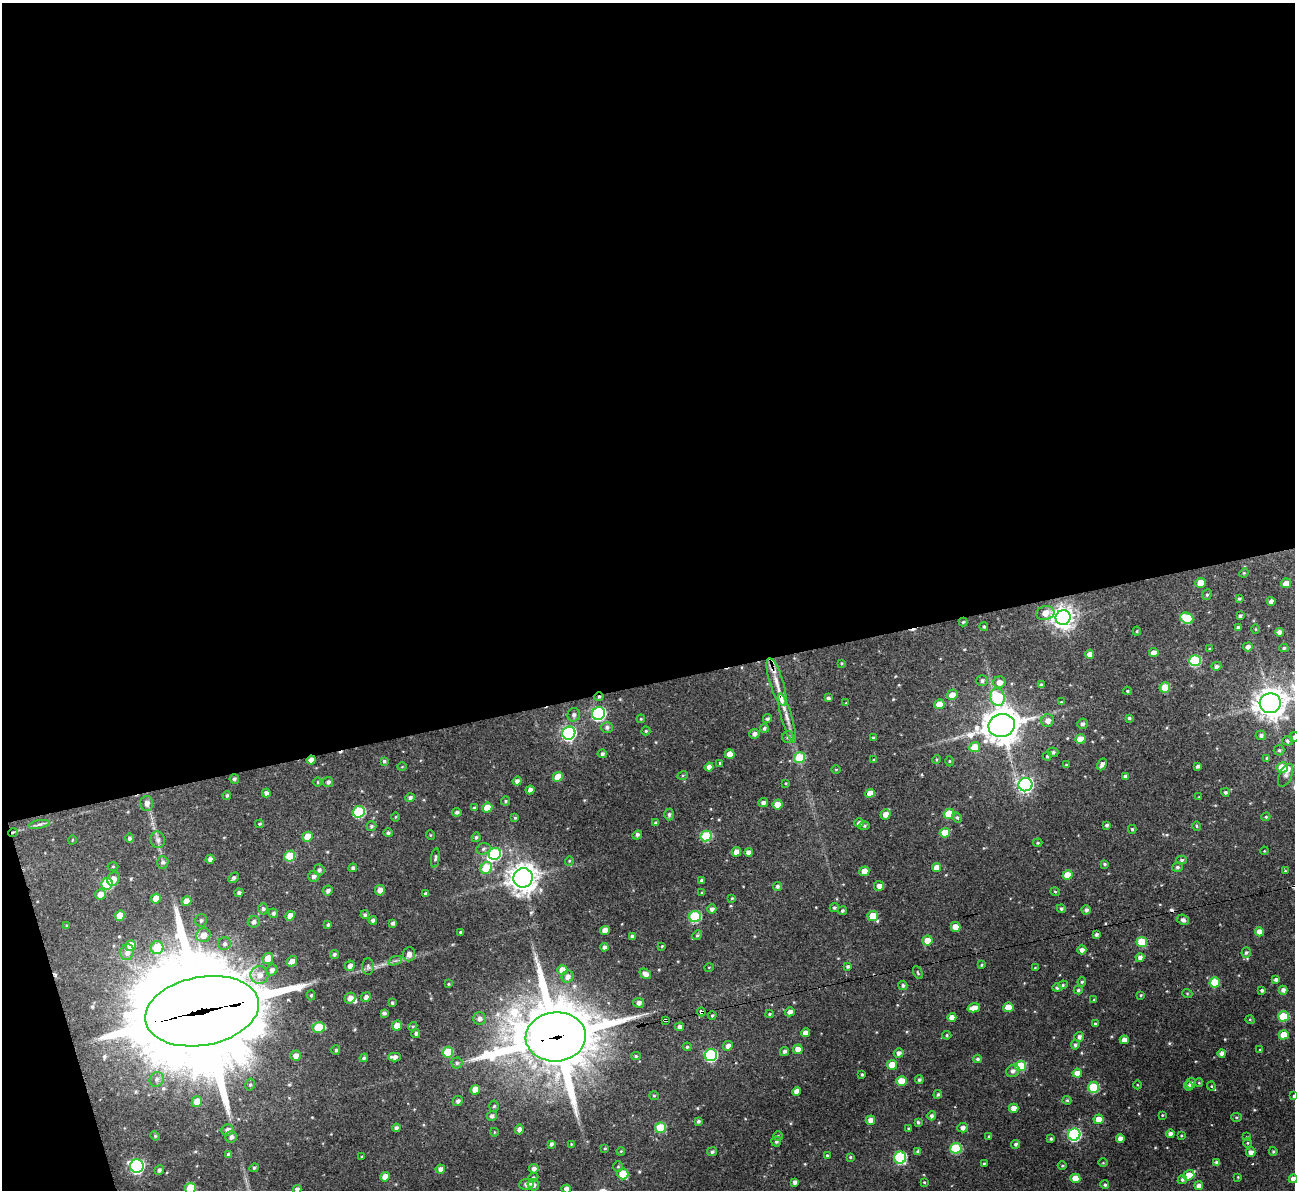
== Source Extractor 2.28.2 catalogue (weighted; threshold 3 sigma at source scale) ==
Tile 1 of 4 x 4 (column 1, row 1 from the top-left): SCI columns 1-1293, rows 3704-4891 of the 5177 x 5158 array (HDU 1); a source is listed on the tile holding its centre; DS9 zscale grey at full resolution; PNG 1297 x 1192 px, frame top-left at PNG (2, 3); each listed source drawn as its Kron ellipse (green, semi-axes under 4 px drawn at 4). Shown black and unused: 59% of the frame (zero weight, under 3 of 4 exposures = <1% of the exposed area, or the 3 px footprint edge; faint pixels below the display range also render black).
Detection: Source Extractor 2.28.2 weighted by HDU 2 'WHT'; one run over the whole footprint, this tile lists its part. Background 0.162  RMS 0.0078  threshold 0.0349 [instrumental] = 3 sigma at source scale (4.5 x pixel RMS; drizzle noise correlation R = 1.50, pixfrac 1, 0.05/0.05 arcsec/px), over >= 5 px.
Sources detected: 387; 2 inside a brighter object's white glare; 3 cosmic-ray / hot-pixel residue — neither listed nor drawn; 2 inside a brighter listed object's ellipse — not listed separately; the other 380 listed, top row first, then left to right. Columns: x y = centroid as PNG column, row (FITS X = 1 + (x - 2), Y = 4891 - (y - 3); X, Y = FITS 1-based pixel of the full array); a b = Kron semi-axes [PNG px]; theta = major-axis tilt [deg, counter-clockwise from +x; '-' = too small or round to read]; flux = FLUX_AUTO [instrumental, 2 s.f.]
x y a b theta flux
1244 573 5 4 - 0.86
1201 583 5 4 - 10
1286 583 5 4 - 5.8
1207 595 5 4 - 1.3
1239 599 4 3 - 1.2
1271 601 4 4 - 3.4
1045 613 9 7 11 8.5
1240 616 3 3 - 1.5
1063 618 7 7 - 600
1187 618 6 5 - 27
963 622 4 4 - 0.87
984 627 4 4 - 1.2
1238 627 4 3 - 1.7
1256 629 5 3 - 0.73
1137 631 4 4 - 0.87
1280 632 4 4 - 4
1248 647 5 4 - 3.6
1284 648 4 4 - 1.3
1210 649 3 2 - 0.68
1154 653 4 4 - 6.6
1090 654 4 4 - 4.1
1195 661 6 5 - 62
841 663 4 3 - 0.69
1216 666 5 4 - 2.1
982 681 6 5 - 1.8
776 682 25 7 -72 9.7
999 682 6 6 - 5.4
1041 685 4 4 - 1.1
1165 687 5 5 - 19
1127 691 4 3 - 0.85
952 695 5 5 - 7.9
599 697 4 4 - 1.3
997 697 9 7 -76 47
828 698 4 3 - 1.4
1061 702 3 2 - 0.68
846 703 3 3 - 0.59
1270 703 10 10 - 900
939 704 5 4 - 10
599 714 7 6 - 130
574 715 7 6 - 2.4
787 718 25 5 -74 7.4
1129 718 4 4 - 1
641 719 4 4 - 0.82
767 719 5 4 - 1.6
1048 721 6 6 - 4.7
1082 724 5 5 - 2
1002 725 13 11 17 1400
607 727 6 5 - 2.3
764 728 4 4 - 1.6
646 731 4 4 - 0.95
569 733 7 6 - 190
754 734 5 5 - 2.9
1261 735 5 5 - 1.8
788 737 6 5 - 1.9
1294 737 5 5 - 2
873 738 4 3 - 1.4
1080 739 5 4 - 10
1288 741 5 4 - 2
975 747 5 5 - 15
1279 750 5 5 - 1.4
1053 752 5 4 - 1.7
602 754 4 4 - 1.9
730 754 5 4 - 8
1047 756 4 4 - 1
799 758 5 5 - 27
1267 758 4 3 - 1.4
936 759 4 3 - 0.82
311 760 4 4 - 3.7
874 760 4 4 - 0.83
384 761 4 4 - 1.4
949 761 5 3 - 0.81
720 763 4 3 - 0.8
1102 764 6 4 62 3.1
1066 765 4 4 - 0.93
1198 766 4 3 - 2.1
402 767 5 3 - 0.63
709 767 4 4 - 4.8
1282 767 5 5 - 20
836 769 4 3 - 0.68
683 775 5 3 - 0.73
1286 775 12 6 66 2.6
1125 776 4 4 - 2.5
558 777 5 4 - 12
234 779 4 4 - 1.6
517 781 4 4 - 3
317 782 5 3 - 0.77
328 782 5 5 - 2.1
785 783 4 3 - 0.61
1026 785 7 6 - 210
530 790 4 4 - 3.7
1225 792 4 4 - 1.5
266 793 4 4 - 3
870 793 5 4 - 7.1
227 795 4 4 - 1.4
1199 797 3 3 - 0.51
410 798 5 4 - 2.1
506 801 5 3 - 1.1
147 803 7 6 - 3.6
763 803 5 4 - 2.5
778 805 5 5 - 11
474 808 4 3 - 0.9
487 808 5 5 - 13
359 812 6 5 - 65
457 812 4 4 - 1.8
669 814 6 4 89 1.6
886 814 5 5 - 5.9
949 814 5 5 - 22
395 817 5 3 - 0.73
1266 817 4 4 - 0.93
515 818 4 4 - 1.1
957 818 6 4 -61 1.3
656 823 4 3 - 1.6
859 823 4 4 - 2.8
39 824 11 4 11 2.2
259 824 4 3 - 0.83
1107 825 3 3 - 1.4
371 826 5 5 - 1.3
864 826 5 4 - 1.1
1197 826 4 4 - 1
1132 829 4 3 - 0.92
13 832 5 3 - 0.95
388 833 5 4 - 1.6
945 833 5 4 - 14
430 835 5 3 - 0.62
637 835 5 4 - 1.3
706 836 6 5 - 43
307 837 5 5 - 11
476 837 5 4 - 1.5
129 838 4 4 - 1.7
72 840 5 3 - 0.6
158 840 8 7 - 2.7
1038 843 5 4 - 0.93
483 849 7 5 18 2
1264 851 4 3 - 0.59
736 852 5 4 - 5.8
748 852 4 4 - 3.9
495 854 6 6 - 61
290 856 5 5 - 28
435 858 10 3 82 1.5
210 859 4 4 - 3
1182 860 5 4 - 1.3
569 861 5 3 - 0.67
163 862 6 5 - 1.9
1104 864 4 3 - 1.1
113 867 5 3 - 0.71
1177 867 5 4 - 1.5
353 868 4 4 - 1.9
486 868 6 5 - 27
936 868 4 4 - 6.3
319 870 5 5 - 1.8
864 871 5 4 - 9.8
1285 871 4 3 - 0.65
1067 875 5 5 - 14
314 876 5 5 - 2.6
233 878 6 4 47 1.8
523 878 10 9 - 880
113 879 7 5 60 5.8
702 880 3 3 - 1.4
107 884 6 5 - 47
777 886 4 4 - 1.8
879 886 5 5 - 3.8
380 890 5 5 - 4.7
328 891 5 4 - 2.5
1055 892 4 4 - 0.9
239 893 4 4 - 2
702 893 4 4 - 0.8
100 894 5 5 - 5.7
425 894 3 3 - 1.3
732 898 3 3 - 0.85
156 899 5 4 - 8.6
186 901 5 4 - 8.1
834 908 5 4 - 1.2
263 909 6 4 -89 1.6
712 909 4 4 - 2.8
1061 909 4 4 - 1.4
1086 910 4 4 - 1.9
842 911 4 4 - 1.2
273 913 5 4 - 1.7
365 915 4 4 - 1.7
120 916 5 5 - 12
290 916 5 4 - 6.3
873 916 5 5 - 14
695 917 6 5 - 67
201 920 6 5 - 1.8
373 920 4 4 - 2.3
1183 920 6 5 - 2.2
254 922 6 5 - 2.7
393 923 3 3 - 1.7
328 924 4 3 - 1.4
67 926 3 3 - 0.82
956 927 5 5 - 8.1
605 930 5 4 - 6
460 932 3 3 - 1.3
1259 932 4 4 - 6.1
1096 934 3 3 - 1.7
204 935 7 7 - 7.3
697 935 5 4 - 1.1
632 936 4 3 - 2
927 940 5 5 - 7.3
1142 942 5 5 - 23
224 944 6 6 - 2.1
131 946 5 5 - 19
662 946 4 3 - 0.71
604 947 4 4 - 2.2
157 948 6 6 - 26
1082 950 4 4 - 3
127 952 8 6 79 4.7
1246 952 5 4 - 1.4
334 954 4 4 - 1.6
409 954 7 6 - 4.1
1140 957 4 4 - 3
268 958 6 5 - 9.9
292 961 5 5 - 4.1
395 961 7 4 18 1.7
981 965 4 3 - 0.81
350 966 5 4 - 3.7
368 966 8 6 -87 2
848 966 4 3 - 1.4
709 967 5 3 - 0.57
1035 968 4 2 - 0.54
272 970 6 5 - 3
562 970 5 5 - 8.6
918 973 7 3 -64 0.97
645 974 6 4 -36 4.2
260 975 9 9 - 6.4
568 977 6 5 - 3.9
1276 980 4 3 - 1.9
1082 982 5 4 - 1.1
1215 982 5 5 - 22
448 984 4 3 - 0.8
903 985 5 4 - 1.5
1063 985 5 4 - 1
1057 988 4 4 - 1.8
1078 990 4 4 - 1.2
1262 990 3 3 - 1.3
1283 990 4 4 - 3
1187 993 5 3 - 0.7
311 995 5 4 - 1.1
1141 995 4 3 - 0.76
366 997 5 4 - 2.9
350 998 6 5 - 4.1
1094 1000 4 2 - 0.56
392 1003 4 3 - 1.1
638 1003 5 5 - 2.9
1008 1007 5 5 - 12
974 1008 6 4 15 7.3
202 1011 58 34 11 24000
701 1012 4 3 - 4.3
790 1012 5 4 - 3.3
384 1013 4 3 - 1.5
770 1014 4 3 - 0.91
712 1015 4 3 - 0.91
1283 1016 5 5 - 27
952 1017 4 4 - 5.5
480 1018 6 6 - 3.7
665 1020 4 3 - 2.1
1250 1020 5 3 - 0.67
1095 1024 3 3 - 0.96
397 1026 5 5 - 11
413 1026 4 3 - 0.87
319 1027 6 5 - 22
680 1027 4 4 - 3.1
805 1033 4 4 - 5
416 1034 4 4 - 2.1
947 1035 4 4 - 0.9
1284 1035 5 4 - 12
556 1037 30 24 5 6200
1079 1037 5 5 - 2.3
1124 1040 4 4 - 5.6
1075 1045 5 4 - 1.7
728 1046 5 4 - 3.3
687 1047 4 4 - 1.1
798 1049 5 4 - 7.5
1260 1049 3 2 - 0.5
336 1050 5 4 - 1.3
784 1051 5 4 - 2.2
448 1052 5 5 - 27
899 1053 5 4 - 2.9
1222 1053 4 4 - 3.4
711 1055 6 6 - 94
296 1056 5 5 - 4.3
636 1056 4 4 - 1.2
394 1057 6 4 -2 3.3
364 1058 4 4 - 1.8
978 1059 4 3 - 1.3
457 1063 5 5 - 1.6
892 1065 5 5 - 13
1021 1066 5 5 - 33
1013 1071 7 6 - 2.7
1077 1073 5 4 - 6.9
862 1075 3 3 - 1.1
157 1079 7 6 - 2.6
919 1080 4 4 - 1.5
901 1081 5 4 - 13
1191 1083 5 4 - 2.1
1199 1083 4 3 - 0.58
250 1085 6 5 - 1.5
1137 1085 4 3 - 0.64
1189 1086 4 4 - 2.1
1211 1086 4 4 - 0.8
1093 1087 5 5 - 37
475 1090 5 4 - 8.4
796 1091 4 4 - 4.7
938 1094 4 4 - 1.5
654 1096 5 4 - 0.98
1294 1096 3 3 - 1.2
1067 1100 4 4 - 1
458 1101 5 5 - 2.2
197 1102 5 5 - 10
494 1106 5 5 - 1.2
1014 1108 5 4 - 5.8
1162 1115 4 3 - 0.61
492 1116 5 4 - 2.3
932 1116 4 4 - 2.5
1236 1117 5 4 - 1.1
1099 1119 5 4 - 7.6
870 1120 5 4 - 4.9
698 1121 4 3 - 1.5
918 1122 4 3 - 1.4
396 1128 4 4 - 2.4
660 1128 5 5 - 33
909 1128 3 3 - 1.1
963 1128 5 4 - 2.9
519 1129 5 4 - 2.9
228 1130 6 5 - 4.1
494 1132 4 3 - 0.56
1074 1134 6 6 - 110
1170 1134 4 4 - 3
1181 1135 3 2 - 0.64
155 1136 5 4 - 0.89
778 1136 4 4 - 0.82
989 1136 3 3 - 0.71
231 1137 6 5 - 2.6
1247 1137 3 3 - 0.81
1120 1138 4 4 - 3.9
1051 1139 4 3 - 1.4
776 1141 5 5 - 1.7
1247 1143 5 3 - 0.78
551 1144 4 3 - 1.9
571 1144 4 3 - 0.62
1016 1144 4 4 - 1.5
605 1148 3 3 - 0.7
956 1148 5 5 - 47
621 1151 4 3 - 0.71
1273 1151 4 3 - 0.98
712 1152 5 4 - 1.6
918 1152 4 4 - 2.4
1251 1152 5 4 - 4.1
228 1154 3 3 - 2.1
827 1155 4 3 - 0.95
362 1157 3 3 - 0.81
850 1157 4 3 - 0.8
900 1158 6 6 - 74
984 1163 3 2 - 0.69
1103 1163 5 3 - 0.67
1217 1163 4 4 - 2.3
137 1166 7 6 - 180
1062 1166 4 3 - 0.74
618 1167 5 4 - 1.1
254 1168 5 4 - 1.3
440 1169 5 4 - 3.1
534 1169 5 4 - 2.8
159 1170 5 4 - 1.7
623 1174 5 5 - 23
1189 1175 6 4 36 15
385 1177 5 4 - 6.3
533 1177 5 4 - 1
1238 1177 3 3 - 0.59
1075 1178 5 4 - 9.5
1293 1179 4 4 - 5
1182 1180 5 4 - 1.8
795 1182 4 4 - 2.6
924 1182 3 3 - 0.79
526 1184 7 5 5 3.1
533 1185 6 5 - 3.2
1105 1185 4 4 - 1.3
1199 1186 4 4 - 4.7
190 1188 5 5 - 28
297 1189 4 4 - 3.1
566 1189 5 4 - 4.1
Overlapping masked pixels (flux is a lower limit): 7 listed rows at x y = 599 697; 311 760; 13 832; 202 1011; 701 1012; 665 1020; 556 1037
Isophote crosses this tile's border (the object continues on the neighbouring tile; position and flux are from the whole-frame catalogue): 6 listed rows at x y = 1294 737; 1294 1096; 1293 1179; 190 1188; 297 1189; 566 1189